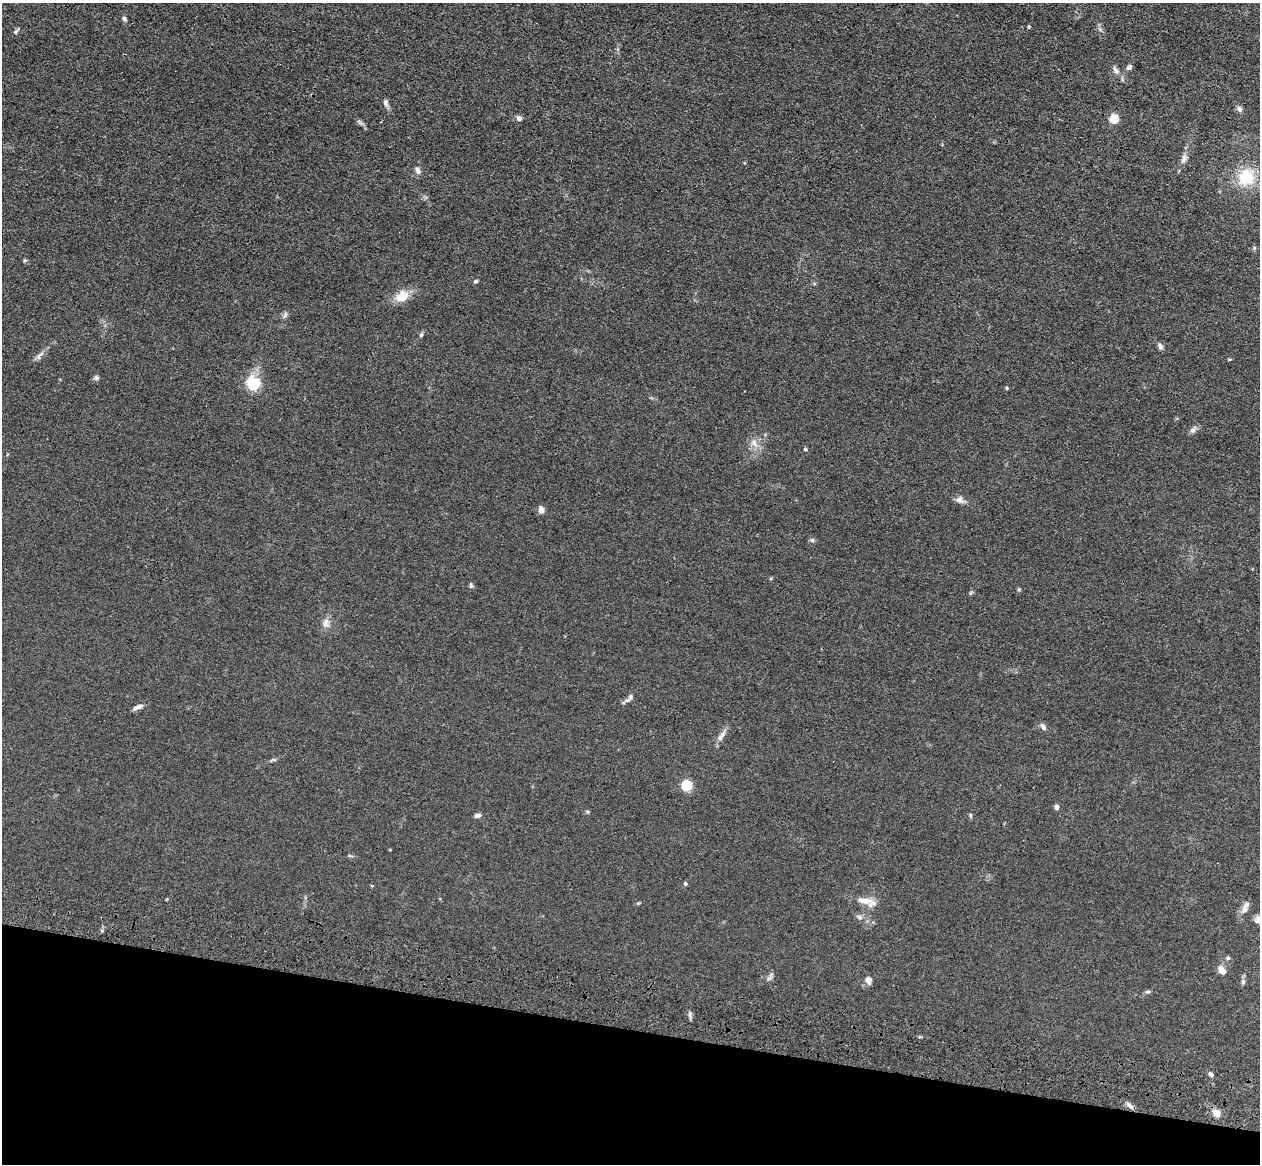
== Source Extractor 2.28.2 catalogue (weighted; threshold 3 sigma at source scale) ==
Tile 15 of 4 x 4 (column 3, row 4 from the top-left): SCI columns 2555-3812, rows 362-1523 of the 5109 x 5248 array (HDU 1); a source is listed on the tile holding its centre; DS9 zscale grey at full resolution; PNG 1262 x 1166 px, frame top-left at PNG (2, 3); no overlay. Shown black and unused: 12% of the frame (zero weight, under 3 of 4 exposures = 6% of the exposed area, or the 3 px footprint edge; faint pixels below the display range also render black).
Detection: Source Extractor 2.28.2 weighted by HDU 2 'WHT'; one run over the whole footprint, this tile lists its part. Background 0.0611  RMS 0.0075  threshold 0.0338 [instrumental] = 3 sigma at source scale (4.5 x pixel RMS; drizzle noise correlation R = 1.50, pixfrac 1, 0.05/0.05 arcsec/px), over >= 5 px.
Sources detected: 57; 2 inside a brighter listed object's ellipse — not listed separately; the other 55 listed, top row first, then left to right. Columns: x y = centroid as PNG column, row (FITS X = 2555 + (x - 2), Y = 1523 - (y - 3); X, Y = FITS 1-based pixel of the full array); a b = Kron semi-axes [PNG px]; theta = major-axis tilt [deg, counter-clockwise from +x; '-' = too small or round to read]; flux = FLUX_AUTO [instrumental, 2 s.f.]
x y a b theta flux
124 19 7 5 -57 1.5
1029 27 4 4 - 0.78
16 32 8 5 62 1.5
1129 67 8 6 42 2.1
1116 70 12 7 -50 3.2
386 103 11 6 -77 2.5
1239 109 8 6 -76 2.2
519 118 7 6 - 2.4
1114 119 9 8 - 10
1184 158 13 7 74 3.7
418 171 9 6 -59 3.2
1246 177 19 18 - 28
1254 248 5 4 - 0.97
25 260 5 5 - 0.95
476 281 6 4 17 1.1
402 296 21 14 32 10
285 315 9 5 65 1.8
421 335 7 4 63 1.3
1160 346 9 6 -58 2.3
40 355 14 6 48 3.2
1229 359 6 3 8 0.78
96 378 7 6 - 1.4
254 384 6 5 - 110
1007 388 4 3 - 0.82
1193 430 10 7 58 2.8
754 443 12 7 -68 5
805 449 5 4 - 1.2
960 500 12 8 -32 3.6
541 510 7 5 -83 5
812 540 6 5 - 1.4
471 585 7 5 -81 1.4
1019 589 6 4 0 0.84
326 623 13 9 86 4.5
630 697 8 6 77 2.3
140 706 10 5 10 2.9
1043 727 9 6 -52 2.4
722 736 19 6 54 4.3
687 786 5 5 - 53
1057 807 6 5 - 2.3
477 815 9 5 12 1.9
971 815 7 4 -81 1
685 883 5 4 - 1.1
372 886 4 4 - 0.71
864 900 24 9 -10 8.8
1245 909 11 8 83 3.6
860 917 9 6 -42 2.4
1228 958 6 5 - 1.5
1222 970 13 7 -51 4.9
771 975 13 4 71 2
868 980 10 7 -83 3.6
1243 982 7 5 -78 1.7
1148 992 7 4 8 1.2
1211 1074 6 5 - 2
1130 1105 11 5 -41 3
1216 1113 10 8 -47 6.1